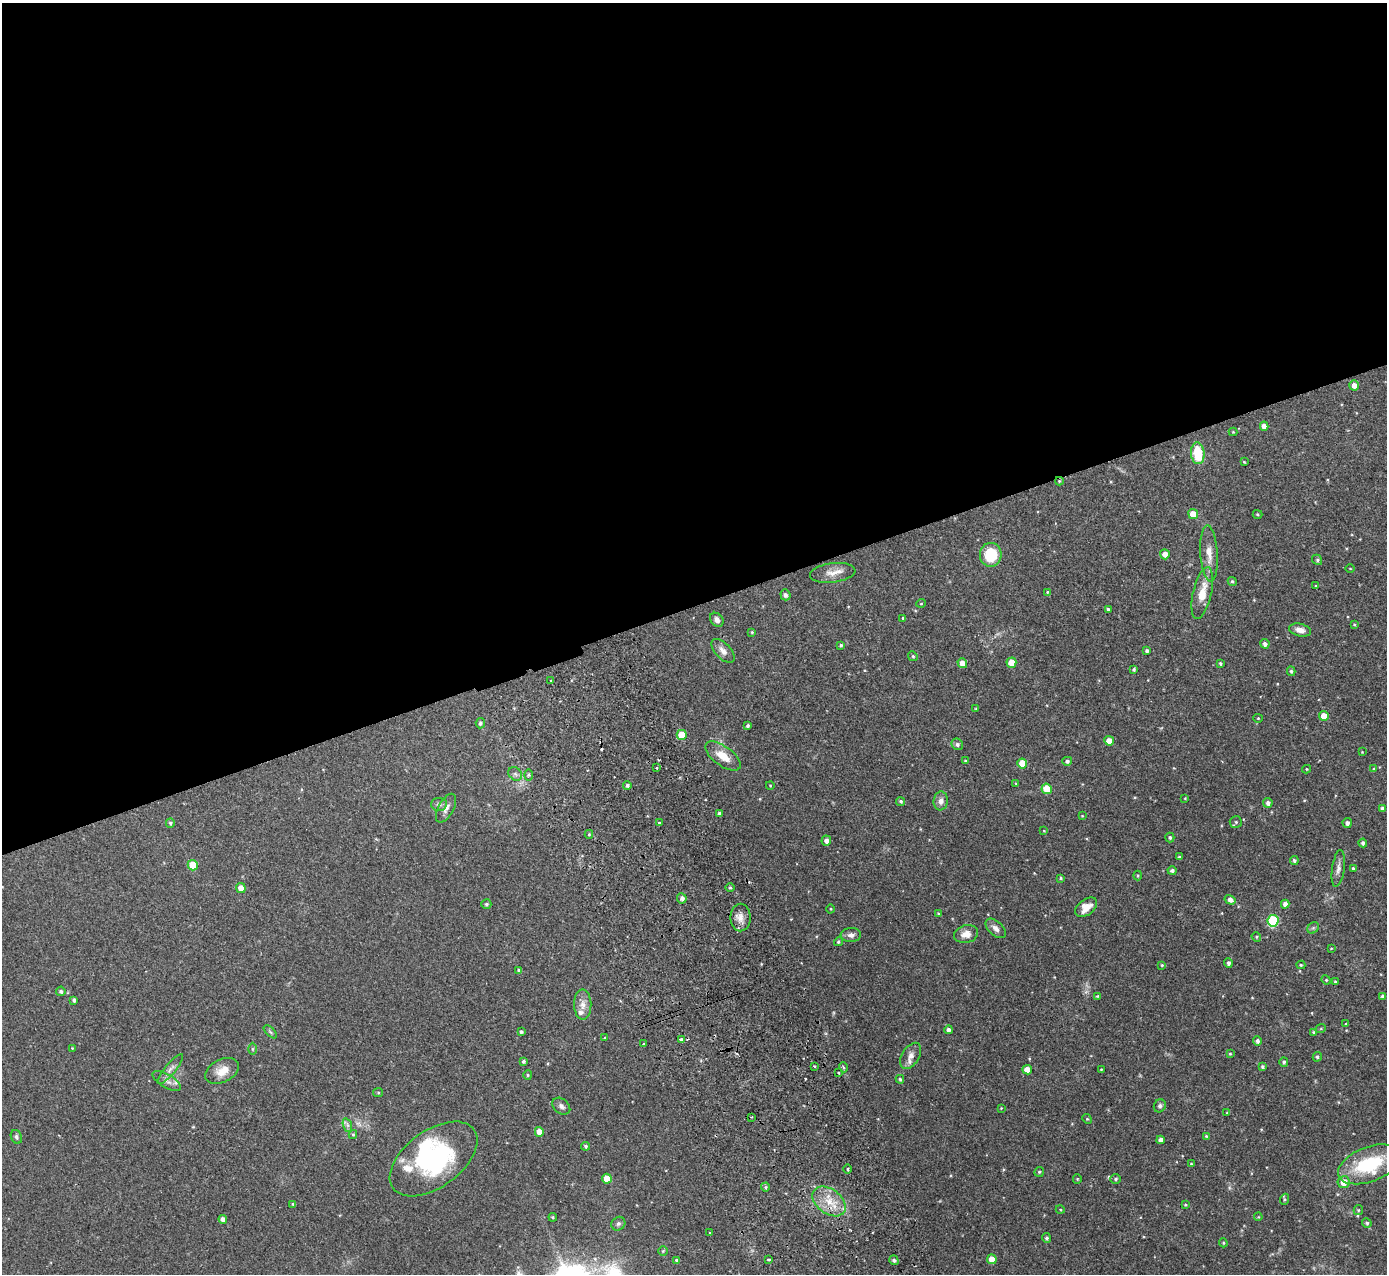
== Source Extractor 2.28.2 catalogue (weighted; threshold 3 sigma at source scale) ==
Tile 2 of 4 x 4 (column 2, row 1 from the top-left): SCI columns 1441-2825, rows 3998-5269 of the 5648 x 5578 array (HDU 1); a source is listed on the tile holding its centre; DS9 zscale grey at full resolution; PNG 1389 x 1276 px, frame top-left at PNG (2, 3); each listed source drawn as its Kron ellipse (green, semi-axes under 4 px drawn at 4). Shown black and unused: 48% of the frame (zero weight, under 2 of 3 exposures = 3% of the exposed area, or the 3 px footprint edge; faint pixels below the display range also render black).
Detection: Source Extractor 2.28.2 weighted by HDU 2 'WHT'; one run over the whole footprint, this tile lists its part. Background 0.096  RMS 0.006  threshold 0.027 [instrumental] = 3 sigma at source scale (4.5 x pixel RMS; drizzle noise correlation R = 1.50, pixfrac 1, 0.05/0.05 arcsec/px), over >= 5 px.
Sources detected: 197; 1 too faint to see at this stretch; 3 inside a brighter object's white glare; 4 cosmic-ray / hot-pixel residue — neither listed nor drawn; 4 inside a brighter listed object's ellipse — not listed separately; the other 185 listed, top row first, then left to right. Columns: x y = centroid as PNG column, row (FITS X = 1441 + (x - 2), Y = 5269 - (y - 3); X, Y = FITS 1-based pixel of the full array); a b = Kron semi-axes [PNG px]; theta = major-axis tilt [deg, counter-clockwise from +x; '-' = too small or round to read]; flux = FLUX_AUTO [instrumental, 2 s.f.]
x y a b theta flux
1354 385 5 4 - 3.2
1264 426 4 4 - 3.4
1233 432 4 4 - 0.54
1198 453 11 6 -84 20
1244 462 3 2 - 0.48
1059 481 4 4 - 0.63
1193 514 5 4 - 7.6
1257 514 5 4 - 0.69
1165 554 5 5 - 3.9
1209 554 28 8 -86 7
991 555 12 11 - 19
1317 560 5 4 - 0.83
1350 568 4 3 - 0.48
833 573 23 9 7 6.1
1232 581 5 4 - 1
1316 586 4 3 - 0.51
1047 592 4 4 - 0.55
1202 593 26 9 77 11
785 595 5 5 - 1.8
921 603 5 3 - 0.44
1108 609 4 3 - 1.2
903 618 4 3 - 0.8
717 620 8 6 -47 2.3
1354 624 4 3 - 0.59
1300 630 11 6 -13 3.8
752 632 4 3 - 0.55
1265 644 5 4 - 2.1
841 645 4 3 - 0.93
723 651 15 7 -47 3.8
1147 651 4 3 - 1.4
913 656 5 4 - 0.73
962 663 5 5 - 4.7
1011 663 5 5 - 9.4
1220 663 3 3 - 0.76
1134 669 4 4 - 1.1
1291 671 5 4 - 0.96
551 680 3 3 - 0.63
976 709 3 3 - 0.53
1324 716 5 4 - 6.7
1258 718 4 4 - 0.6
480 723 5 4 - 1.4
748 726 3 3 - 0.98
682 735 5 5 - 12
1109 741 5 4 - 6
957 744 6 5 - 1.3
1362 752 3 3 - 0.33
723 756 21 9 -36 8.9
965 761 3 2 - 0.49
1067 761 5 4 - 1.3
1022 763 5 5 - 11
657 768 3 2 - 0.75
1307 769 4 4 - 0.63
1374 769 4 3 - 0.6
515 774 7 6 - 1.5
529 775 6 4 88 0.9
1016 784 4 4 - 0.54
627 785 4 4 - 1.3
770 785 4 3 - 0.4
1047 789 5 5 - 13
1185 798 3 2 - 0.44
901 801 5 4 - 1
941 801 9 7 84 3
1268 803 5 4 - 1.8
439 804 7 6 - 1.8
446 808 16 7 61 3.1
1383 808 4 4 - 1.9
719 813 4 4 - 1.1
1082 816 3 3 - 0.46
1236 822 6 6 - 1.1
170 823 4 4 - 1.1
659 823 3 3 - 1.2
1347 823 5 4 - 2
1044 831 3 2 - 0.39
589 834 4 4 - 1.1
1170 837 5 4 - 1.1
826 841 5 5 - 2.4
1363 843 4 4 - 1.6
1179 857 3 3 - 0.78
1294 860 4 4 - 1.1
193 865 5 5 - 14
1338 868 18 6 82 3
1353 868 4 3 - 0.82
1172 871 4 4 - 1.6
1138 875 5 4 - 0.66
1061 878 4 3 - 0.68
730 887 4 3 - 0.62
241 888 5 5 - 5.4
682 898 5 4 - 2.2
1230 900 6 4 -31 2.2
486 904 5 5 - 0.97
1285 904 4 4 - 2.8
1086 907 12 7 38 6.2
831 909 4 3 - 0.47
938 914 3 3 - 0.51
741 917 14 10 89 4.9
1273 921 6 5 - 45
996 928 12 7 -43 2.8
1313 928 6 5 - 1.2
966 934 12 8 14 4.9
851 935 10 7 4 2.4
1256 937 5 4 - 0.76
838 942 4 4 - 0.99
1331 948 4 3 - 0.41
1228 963 4 4 - 1.5
1162 965 3 3 - 0.54
1301 965 4 4 - 0.75
519 970 4 3 - 1.2
1326 980 5 4 - 0.67
1335 982 3 2 - 0.58
61 991 5 4 - 1.2
1097 996 4 4 - 0.64
1383 996 4 4 - 2
74 1000 3 3 - 1.1
583 1005 15 8 -89 4.5
1346 1023 4 2 - 0.43
1321 1028 5 3 - 0.56
948 1030 4 4 - 2.4
270 1032 8 3 -45 0.93
521 1032 3 3 - 1.1
1313 1032 4 4 - 0.62
605 1038 4 3 - 0.52
681 1039 3 3 - 0.81
1257 1041 5 4 - 1.6
644 1044 3 3 - 0.56
72 1048 4 4 - 0.47
252 1049 6 4 -89 0.78
1230 1054 4 3 - 0.55
911 1056 14 8 58 4.3
1317 1057 5 4 - 1.1
523 1061 3 3 - 1.2
1284 1062 4 4 - 1.1
814 1066 3 3 - 0.65
843 1067 5 3 - 0.56
1263 1067 4 3 - 1.1
170 1069 19 5 51 3.1
1101 1069 3 2 - 0.41
1027 1070 5 4 - 4.9
222 1071 18 11 25 7.3
838 1072 3 2 - 1
528 1075 5 4 - 0.71
900 1079 4 4 - 1
167 1081 16 6 -31 3.1
378 1093 5 4 - 0.67
561 1106 10 7 -40 2.2
1160 1106 7 6 - 1.5
1001 1108 4 4 - 0.41
1227 1113 4 4 - 0.63
751 1117 2 2 - 0.7
1087 1119 5 4 - 0.73
347 1125 7 4 -71 1.4
539 1132 5 4 - 6
353 1134 4 4 - 0.74
1206 1136 4 4 - 0.56
16 1137 7 5 -65 1.2
1161 1140 4 4 - 2.8
586 1146 4 4 - 1.2
433 1159 50 28 36 66
1191 1164 4 3 - 0.56
1369 1164 33 17 21 41
848 1169 5 3 - 0.61
1039 1172 5 4 - 0.83
607 1179 5 4 - 7.4
1077 1179 4 4 - 0.62
1116 1179 5 4 - 1.1
1344 1182 6 6 - 6.2
765 1187 4 4 - 0.83
1284 1199 5 4 - 0.82
829 1201 18 12 -37 11
293 1204 4 4 - 0.78
1185 1205 3 3 - 0.55
1060 1209 4 3 - 0.51
1358 1210 5 4 - 0.7
553 1217 4 3 - 0.75
1258 1217 4 3 - 0.46
223 1219 4 4 - 3
1367 1223 5 4 - 1.1
618 1224 7 6 - 1.4
710 1233 3 3 - 0.47
1047 1238 5 4 - 1.2
1223 1243 4 3 - 0.67
663 1251 5 5 - 0.7
992 1259 5 5 - 7
676 1260 4 3 - 0.93
769 1260 3 3 - 1.3
894 1260 5 4 - 1.4
Overlapping masked pixels (flux is a lower limit): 1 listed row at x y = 1059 481
Isophote crosses this tile's border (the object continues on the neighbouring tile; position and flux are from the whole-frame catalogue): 1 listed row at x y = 1369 1164